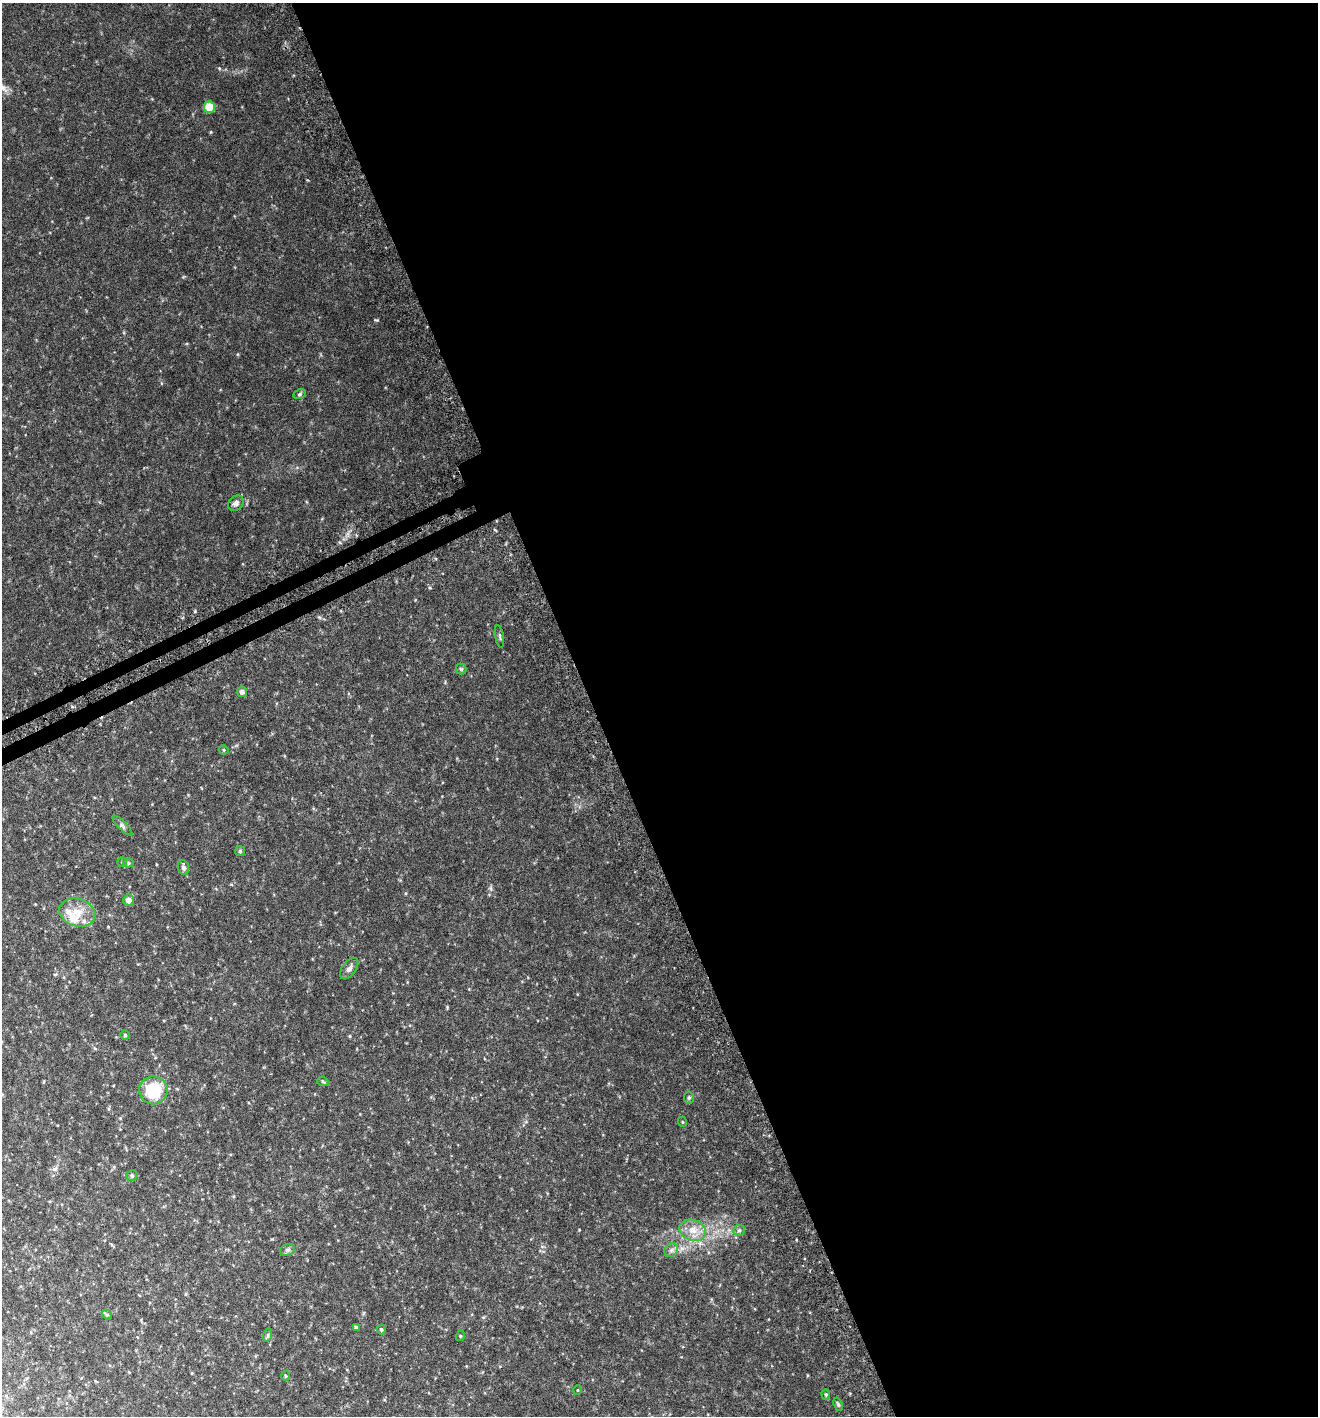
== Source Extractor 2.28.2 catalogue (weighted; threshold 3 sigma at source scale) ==
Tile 8 of 4 x 4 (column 4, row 2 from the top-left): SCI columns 4152-5467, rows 2867-4280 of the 5597 x 5730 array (HDU 1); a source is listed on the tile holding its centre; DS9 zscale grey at full resolution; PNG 1320 x 1418 px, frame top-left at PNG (2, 3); each listed source drawn as its Kron ellipse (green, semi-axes under 4 px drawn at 4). Shown black and unused: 56% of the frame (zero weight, under 3 of 6 exposures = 3% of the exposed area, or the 3 px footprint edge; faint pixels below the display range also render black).
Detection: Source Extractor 2.28.2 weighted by HDU 2 'WHT'; one run over the whole footprint, this tile lists its part. Background 0.0507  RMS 0.0049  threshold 0.0201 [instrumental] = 3 sigma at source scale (4.09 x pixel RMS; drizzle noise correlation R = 1.36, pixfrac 0.8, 0.0396/0.0396 arcsec/px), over >= 5 px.
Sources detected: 36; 2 inside a brighter listed object's ellipse — not listed separately; the other 34 listed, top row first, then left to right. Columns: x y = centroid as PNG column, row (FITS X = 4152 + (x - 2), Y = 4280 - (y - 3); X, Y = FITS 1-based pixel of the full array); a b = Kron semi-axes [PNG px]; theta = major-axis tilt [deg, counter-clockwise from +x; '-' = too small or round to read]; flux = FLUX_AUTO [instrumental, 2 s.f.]
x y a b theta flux
209 107 6 5 - 11
300 394 6 4 28 0.71
236 503 8 6 43 1.5
500 636 11 3 -80 0.73
461 669 5 5 - 0.66
242 692 5 5 - 1.8
224 750 5 4 - 0.44
122 826 13 3 -45 1
240 851 5 5 - 0.62
122 862 5 4 - 0.51
128 863 5 4 - 0.68
184 868 7 5 -81 1.4
128 900 5 5 - 2.6
77 913 18 13 -18 7.7
349 969 12 6 53 1.9
125 1035 5 5 - 0.58
323 1082 6 3 -20 0.5
153 1090 14 14 - 19
689 1098 6 5 - 0.84
683 1122 5 3 - 0.36
132 1175 5 5 - 0.88
693 1230 14 10 -19 5
739 1230 6 5 - 0.79
288 1250 7 6 - 1.1
671 1250 7 6 - 1.3
107 1315 5 4 - 0.59
356 1327 3 3 - 0.84
381 1330 5 4 - 0.69
268 1335 7 4 72 0.69
460 1336 5 3 - 0.44
286 1376 5 4 - 0.51
578 1390 5 3 - 0.33
826 1394 5 4 - 0.59
838 1404 7 4 -69 0.73
Unlisted compact peaks at least as high as the median listed source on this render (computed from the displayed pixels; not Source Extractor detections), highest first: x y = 377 320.